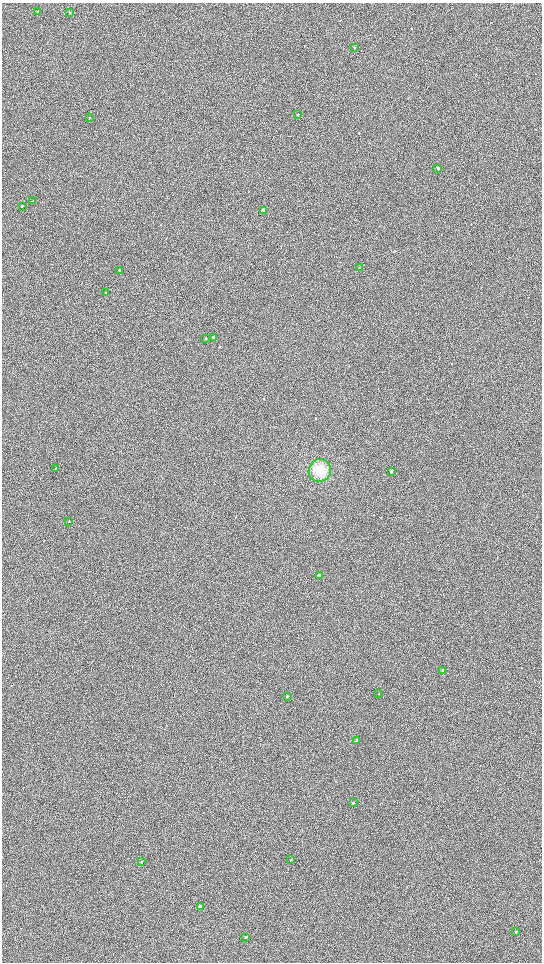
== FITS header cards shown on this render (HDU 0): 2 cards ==
NAXIS1  =                 1080 / length of data axis 1
NAXIS2  =                 1920 / length of data axis 2

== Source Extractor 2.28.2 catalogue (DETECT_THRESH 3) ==
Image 1080 x 1920 px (HDU 0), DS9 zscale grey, zoomed out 1/2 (1 PNG px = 2 x 2 image px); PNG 544 x 964 px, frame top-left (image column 1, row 1919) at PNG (2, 3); each listed source drawn as its Kron ellipse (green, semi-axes under 4 px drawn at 4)
Background 914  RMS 120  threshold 374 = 3 sigma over >= 5 px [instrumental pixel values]
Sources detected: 29; all 29 listed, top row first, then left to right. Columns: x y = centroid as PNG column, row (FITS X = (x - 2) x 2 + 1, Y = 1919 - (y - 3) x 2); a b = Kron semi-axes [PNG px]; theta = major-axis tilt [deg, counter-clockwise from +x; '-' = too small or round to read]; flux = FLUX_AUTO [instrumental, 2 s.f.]
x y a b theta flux
38 11 3 2 - 9700
70 12 3 2 - 15000
354 48 2 2 - 15000
298 115 3 2 - 14000
89 118 3 2 - 13000
438 169 3 2 - 29000
33 201 2 2 - 7600
22 206 2 2 - 10000
263 211 3 3 - 180000
359 267 3 2 - 9900
119 271 3 2 - 32000
105 292 3 2 - 10000
213 337 3 3 - 30000
206 338 3 2 - 17000
56 468 3 2 - 9300
320 470 11 11 - 410000
391 471 3 2 - 43000
69 521 3 2 - 8200
319 576 3 3 - 180000
442 670 3 2 - 21000
379 694 2 2 - 8800
287 696 3 2 - 20000
356 741 3 2 - 49000
353 803 3 2 - 42000
291 859 2 2 - 7800
141 861 2 2 - 20000
200 907 2 2 - 100000
516 932 3 2 - 41000
246 937 2 2 - 63000